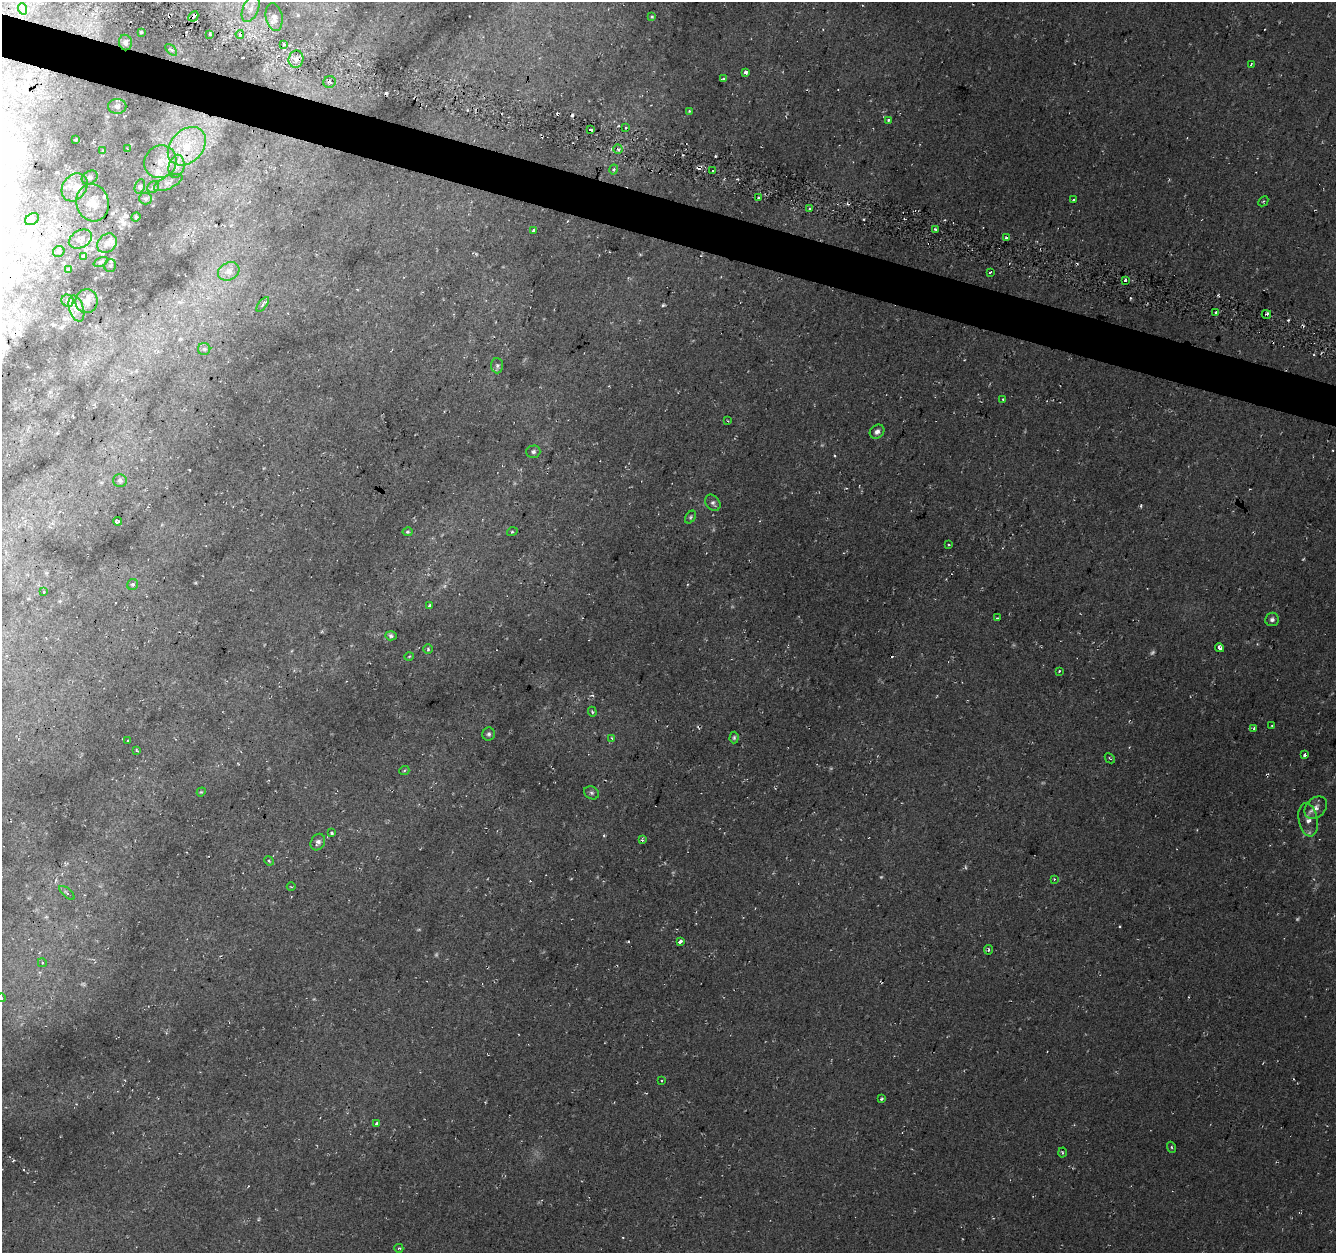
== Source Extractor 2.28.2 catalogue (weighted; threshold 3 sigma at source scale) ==
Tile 11 of 4 x 4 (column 3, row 3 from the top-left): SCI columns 2672-4005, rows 1532-2782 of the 5381 x 5612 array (HDU 1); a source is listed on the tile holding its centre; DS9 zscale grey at full resolution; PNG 1338 x 1255 px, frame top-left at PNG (2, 2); each listed source drawn as its Kron ellipse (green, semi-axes under 4 px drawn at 4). Shown black and unused: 3% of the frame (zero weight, under 2 of 3 exposures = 2% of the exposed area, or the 3 px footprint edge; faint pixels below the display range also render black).
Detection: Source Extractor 2.28.2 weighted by HDU 2 'WHT'; one run over the whole footprint, this tile lists its part. Background 0.0367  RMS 0.011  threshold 0.0474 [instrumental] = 3 sigma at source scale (4.5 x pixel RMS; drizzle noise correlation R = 1.50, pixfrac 1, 0.0396/0.0396 arcsec/px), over >= 5 px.
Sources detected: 133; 5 too faint to see at this stretch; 6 cosmic-ray / hot-pixel residue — neither listed nor drawn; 5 inside a brighter listed object's ellipse — not listed separately; the other 117 listed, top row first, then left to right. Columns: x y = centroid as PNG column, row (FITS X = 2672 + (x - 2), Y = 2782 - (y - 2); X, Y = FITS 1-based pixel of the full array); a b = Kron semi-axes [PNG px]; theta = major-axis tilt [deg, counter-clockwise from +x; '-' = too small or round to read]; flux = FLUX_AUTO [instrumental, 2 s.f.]
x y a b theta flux
23 9 6 3 -70 1.6
251 9 14 7 65 7.7
193 16 5 3 - 6.2
274 17 14 8 -79 6.5
652 17 4 4 - 1.5
141 32 3 3 - 1.2
210 34 3 2 - 1.4
240 34 4 3 - 2.6
125 42 8 6 -79 5
284 44 4 3 - 1.6
171 50 7 3 -45 1.4
296 59 8 7 - 6.7
1251 64 3 2 - 1.5
746 72 3 3 - 12
723 79 3 3 - 3.9
329 82 6 6 - 3.2
117 106 9 7 2 3.7
689 111 4 3 - 1
888 120 3 3 - 7.1
626 128 4 3 - 1.4
590 130 4 3 - 6.1
76 139 4 2 - 0.85
187 146 22 16 46 36
127 149 3 2 - 1.3
618 149 4 4 - 3.6
103 151 3 3 - 2.5
160 162 17 15 51 18
176 166 12 7 77 6.6
614 169 5 4 - 1.7
713 171 3 3 - 5
90 177 8 6 31 2.8
168 182 15 6 25 5.3
140 186 7 5 71 1.9
75 187 15 11 54 14
153 187 6 5 - 1.8
758 198 3 3 - 4.1
145 199 6 6 - 2.2
1074 200 3 3 - 2.6
1263 201 5 3 - 1.1
93 203 19 16 -75 16
809 209 3 2 - 3.2
136 217 5 4 - 1.2
32 219 7 5 30 2.5
935 229 3 3 - 1.8
533 230 4 3 - 1.4
1006 238 4 3 - 2.7
80 239 12 8 27 7.3
107 243 11 8 41 6.2
59 251 6 5 - 2
83 256 4 3 - 1.4
101 262 7 4 24 2.1
110 266 6 6 - 1.8
68 269 4 3 - 0.97
229 271 11 8 28 7.5
990 272 4 3 - 3.5
1125 280 3 3 - 12
68 301 6 5 - 2.5
86 301 12 11 - 6.5
263 304 9 3 53 2
76 308 13 7 -71 5.8
1216 312 3 3 - 1.7
1266 314 5 2 - 1.3
204 349 6 6 - 2.5
497 366 7 6 - 3.1
1003 399 3 2 - 1.2
728 421 3 3 - 1.1
877 432 8 6 40 4.2
533 452 7 6 - 2.7
120 481 7 6 - 2.4
713 503 9 6 -53 3.3
690 517 7 5 54 1.8
118 521 4 3 - 6.1
408 532 5 4 - 1.5
512 532 5 3 - 1.1
949 545 3 2 - 1.1
133 584 6 5 - 2.5
44 592 3 3 - 1.7
429 605 3 3 - 2.3
997 618 3 2 - 0.88
1272 619 7 6 - 3.5
391 636 6 4 -5 2.4
1220 648 4 3 - 16
428 649 5 4 - 1.5
409 656 5 3 - 0.89
1059 671 3 3 - 1.5
592 712 5 4 - 1.4
1272 726 4 2 - 0.8
1254 728 4 3 - 2.4
489 734 6 6 - 2.6
612 738 4 3 - 1.3
734 738 6 4 87 1.8
128 740 2 2 - 0.97
137 751 3 3 - 2.1
1304 755 4 3 - 5.7
1110 758 6 2 -45 0.91
404 771 5 3 - 1.2
201 792 5 3 - 1
592 793 8 6 -30 2.7
1316 808 13 9 46 7.4
1308 820 17 9 -80 9.5
332 833 3 3 - 1.8
642 840 4 3 - 2
318 842 9 7 60 3.6
269 861 5 4 - 1.4
1054 879 3 3 - 1.3
291 887 4 3 - 0.99
67 893 9 3 -41 1.8
680 941 4 3 - 8.4
988 950 4 2 - 1.8
42 963 4 4 - 1.9
2 998 4 2 - 0.91
662 1080 3 3 - 1.1
881 1099 4 3 - 1.8
377 1123 4 3 - 5.5
1171 1147 5 3 - 1.3
1062 1152 5 3 - 1.1
399 1248 4 4 - 1.2
Overlapping masked pixels (flux is a lower limit): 2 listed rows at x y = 193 16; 93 203
Isophote crosses this tile's border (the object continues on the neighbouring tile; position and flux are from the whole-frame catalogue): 2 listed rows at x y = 251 9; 2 998
Unlisted compact peaks at least as high as the median listed source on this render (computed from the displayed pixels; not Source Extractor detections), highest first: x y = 663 305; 1141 506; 1120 926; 1130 298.